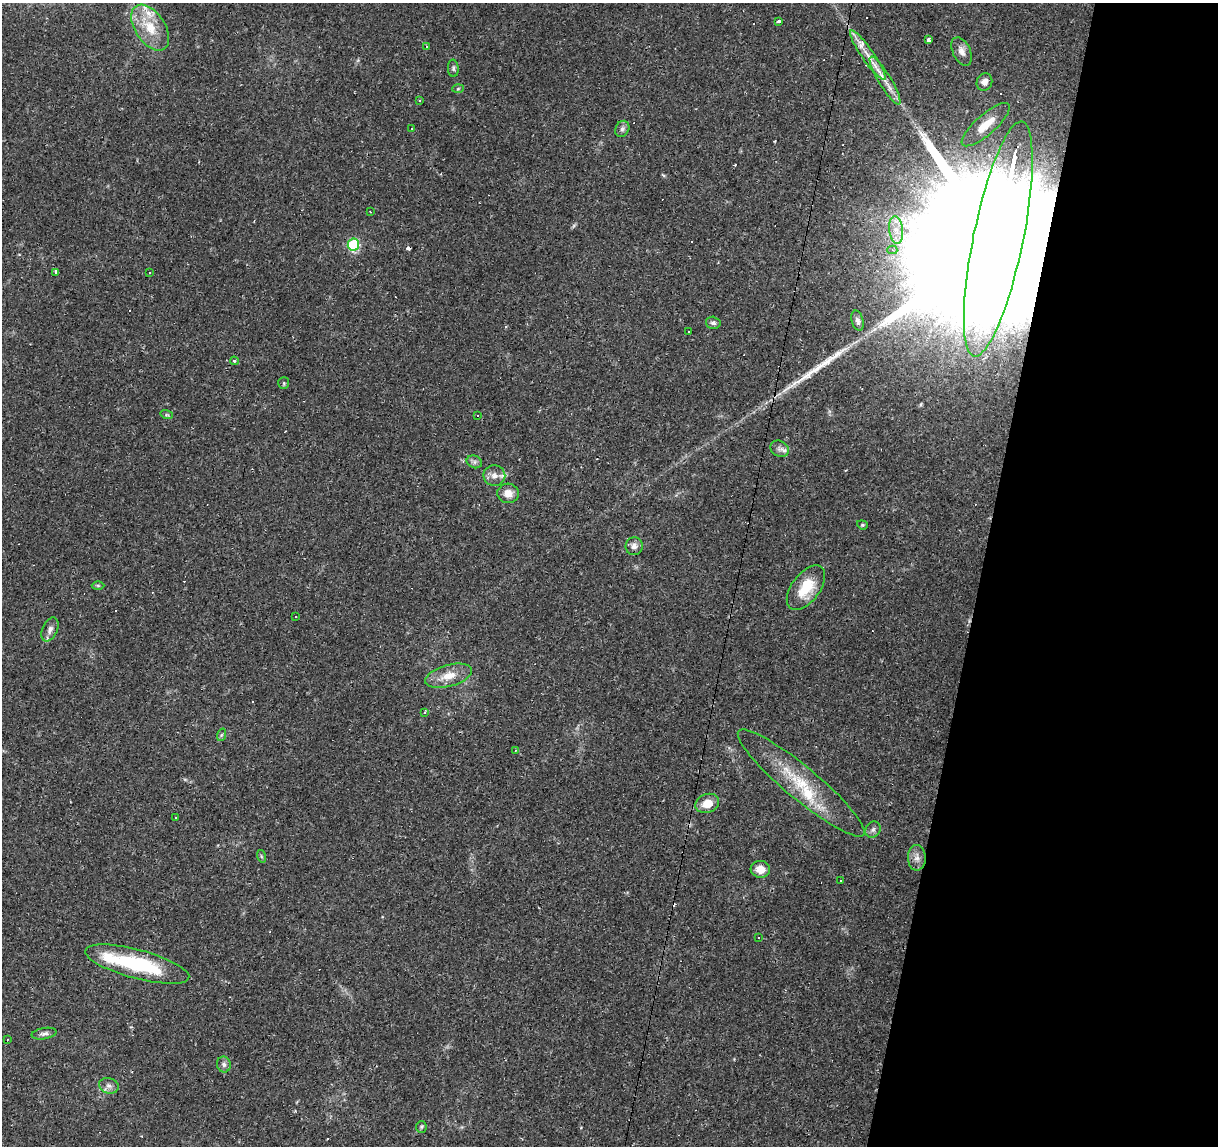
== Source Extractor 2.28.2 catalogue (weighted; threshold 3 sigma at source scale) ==
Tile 8 of 4 x 4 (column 4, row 2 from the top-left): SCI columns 3654-4869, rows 2569-3712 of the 4869 x 5077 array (HDU 1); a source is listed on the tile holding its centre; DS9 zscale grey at full resolution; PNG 1220 x 1148 px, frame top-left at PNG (2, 3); each listed source drawn as its Kron ellipse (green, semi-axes under 4 px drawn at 4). Shown black and unused: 20% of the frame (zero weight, under 2 of 3 exposures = <1% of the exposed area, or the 3 px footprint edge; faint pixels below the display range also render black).
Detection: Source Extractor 2.28.2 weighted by HDU 2 'WHT'; one run over the whole footprint, this tile lists its part. Background 0.0556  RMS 0.0046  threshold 0.0207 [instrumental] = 3 sigma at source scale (4.5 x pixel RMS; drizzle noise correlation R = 1.50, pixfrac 1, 0.0396/0.0396 arcsec/px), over >= 5 px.
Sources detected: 92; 29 cosmic-ray / hot-pixel residue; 1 long thin detection or spike segment (spike, bleed or trail) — neither listed nor drawn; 5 inside a brighter listed object's ellipse — not listed separately; the other 57 listed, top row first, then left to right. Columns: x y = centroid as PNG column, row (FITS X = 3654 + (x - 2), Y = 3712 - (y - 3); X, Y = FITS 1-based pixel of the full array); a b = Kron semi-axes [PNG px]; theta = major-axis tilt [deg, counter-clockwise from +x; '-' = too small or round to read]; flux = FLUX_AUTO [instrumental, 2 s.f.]
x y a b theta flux
779 21 3 3 - 0.87
150 28 26 15 -56 13
929 40 3 3 - 20
426 47 3 3 - 1.1
962 51 15 8 -64 2.9
868 55 30 6 -55 6.6
453 68 9 5 -88 0.99
885 81 27 6 -59 5.7
984 82 9 7 65 3.3
458 89 6 4 3 0.53
420 100 3 3 - 0.46
986 125 31 10 41 10
411 129 3 3 - 1.2
622 129 8 6 63 1.5
370 212 3 2 - 0.41
896 230 14 7 -83 4.3
998 239 120 25 78 72000
353 245 6 5 - 35
892 250 5 4 - 1.1
56 272 4 3 - 1.7
149 272 3 2 - 0.42
858 321 10 6 -75 1.6
713 323 7 6 - 1.4
689 332 3 2 - 0.5
234 361 4 3 - 0.74
284 383 6 5 - 0.65
167 415 6 4 -17 0.65
477 415 3 2 - 0.8
780 449 10 7 -30 2
474 462 8 6 -21 1.3
494 476 11 10 - 3.1
508 493 11 10 - 4.1
862 525 5 4 - 0.55
634 546 9 8 - 2.4
98 585 6 4 -1 0.68
806 588 26 14 53 13
296 617 2 2 - 0.41
50 629 13 7 66 2.5
449 676 24 10 15 7.7
425 712 3 3 - 2.1
221 735 6 4 70 0.68
515 750 3 2 - 0.33
801 783 81 16 -40 26
707 803 12 9 21 7
176 817 2 2 - 0.6
873 830 9 7 55 1.5
261 856 6 4 -72 0.66
917 858 13 9 -89 3.1
760 869 10 8 -6 4.7
841 881 2 2 - 0.41
758 938 3 2 - 0.41
137 964 53 14 -15 38
44 1034 12 5 10 1.6
7 1039 3 2 - 0.37
224 1064 8 7 - 1.5
109 1086 10 7 -17 2
421 1127 6 5 - 0.76
Overlapping masked pixels (flux is a lower limit): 1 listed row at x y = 998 239